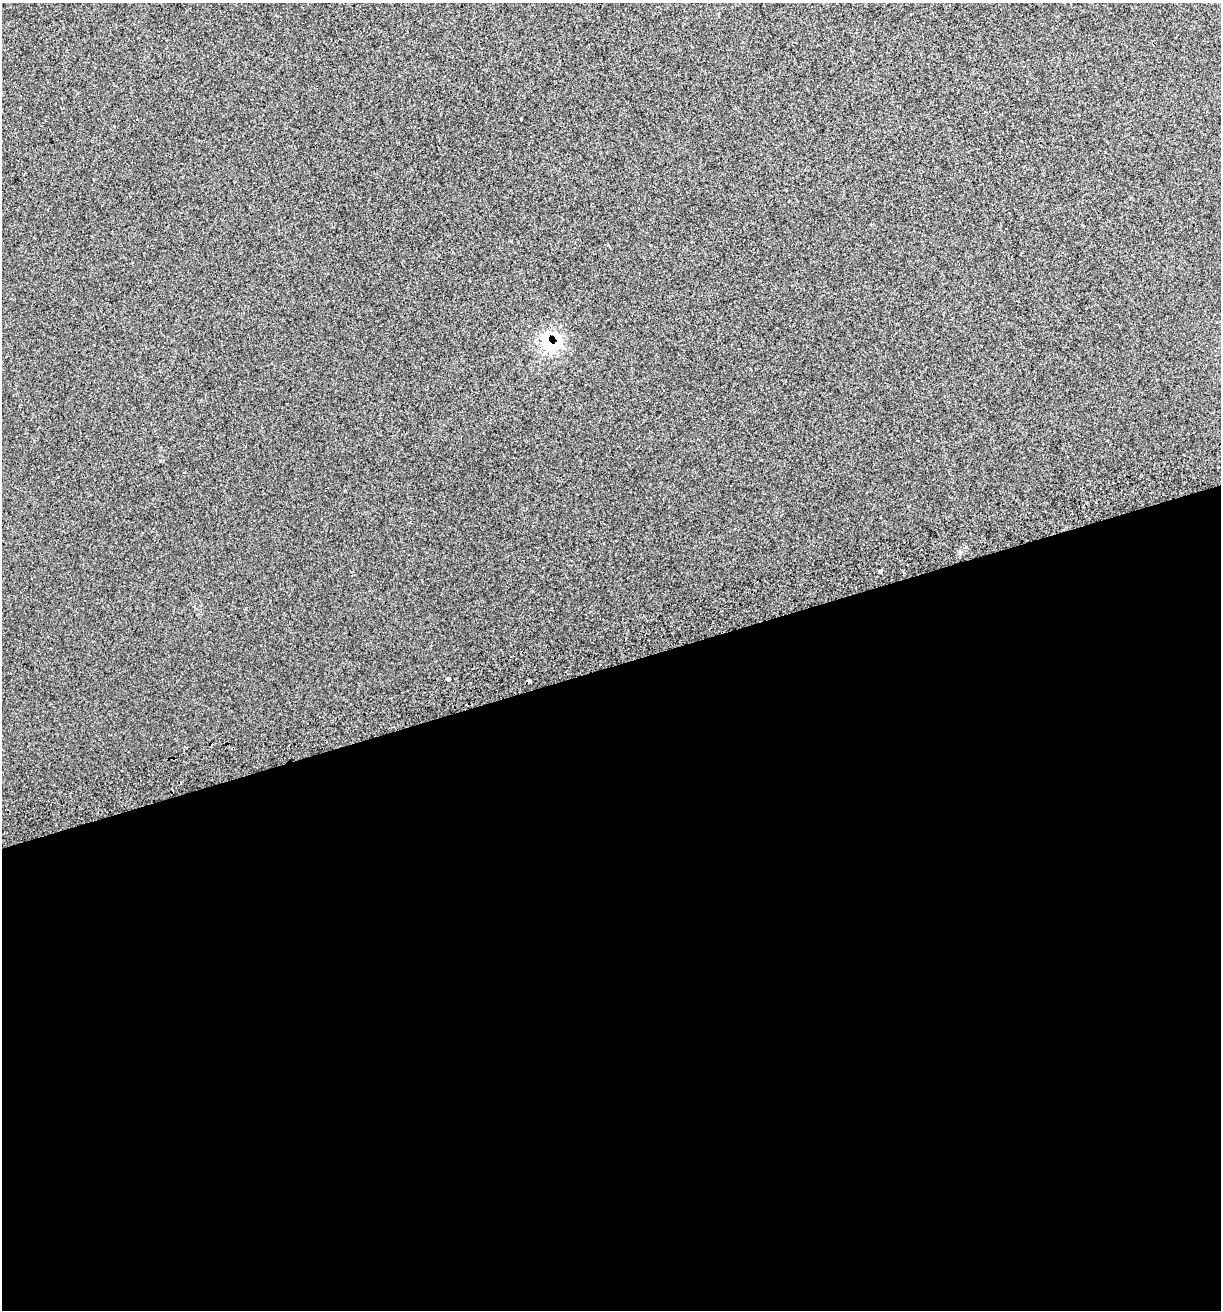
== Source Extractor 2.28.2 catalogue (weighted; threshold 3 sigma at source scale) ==
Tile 15 of 4 x 4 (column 3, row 4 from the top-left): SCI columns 2556-3774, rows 41-1348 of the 5060 x 5314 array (HDU 1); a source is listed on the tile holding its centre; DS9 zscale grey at full resolution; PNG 1223 x 1312 px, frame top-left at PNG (2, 3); no overlay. Shown black and unused: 49% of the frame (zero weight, under 2 of 3 exposures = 2% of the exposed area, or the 3 px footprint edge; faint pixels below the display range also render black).
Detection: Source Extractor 2.28.2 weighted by HDU 2 'WHT'; one run over the whole footprint, this tile lists its part. Background 0.0296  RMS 0.011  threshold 0.0489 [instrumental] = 3 sigma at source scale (4.5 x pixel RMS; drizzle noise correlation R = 1.50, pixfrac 1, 0.0396/0.0396 arcsec/px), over >= 5 px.
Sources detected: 7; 2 cosmic-ray / hot-pixel residue — not listed; the other 5 listed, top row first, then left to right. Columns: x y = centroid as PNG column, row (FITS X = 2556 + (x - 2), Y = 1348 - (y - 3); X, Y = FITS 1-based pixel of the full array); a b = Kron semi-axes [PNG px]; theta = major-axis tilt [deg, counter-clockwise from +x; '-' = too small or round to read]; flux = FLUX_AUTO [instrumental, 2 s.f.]
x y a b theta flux
521 119 3 3 - 9.6
550 342 18 15 -12 65
1218 467 3 3 - 3.5
881 571 4 3 - 6.3
448 679 4 4 - 9
Overlapping masked pixels (flux is a lower limit): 1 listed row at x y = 550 342